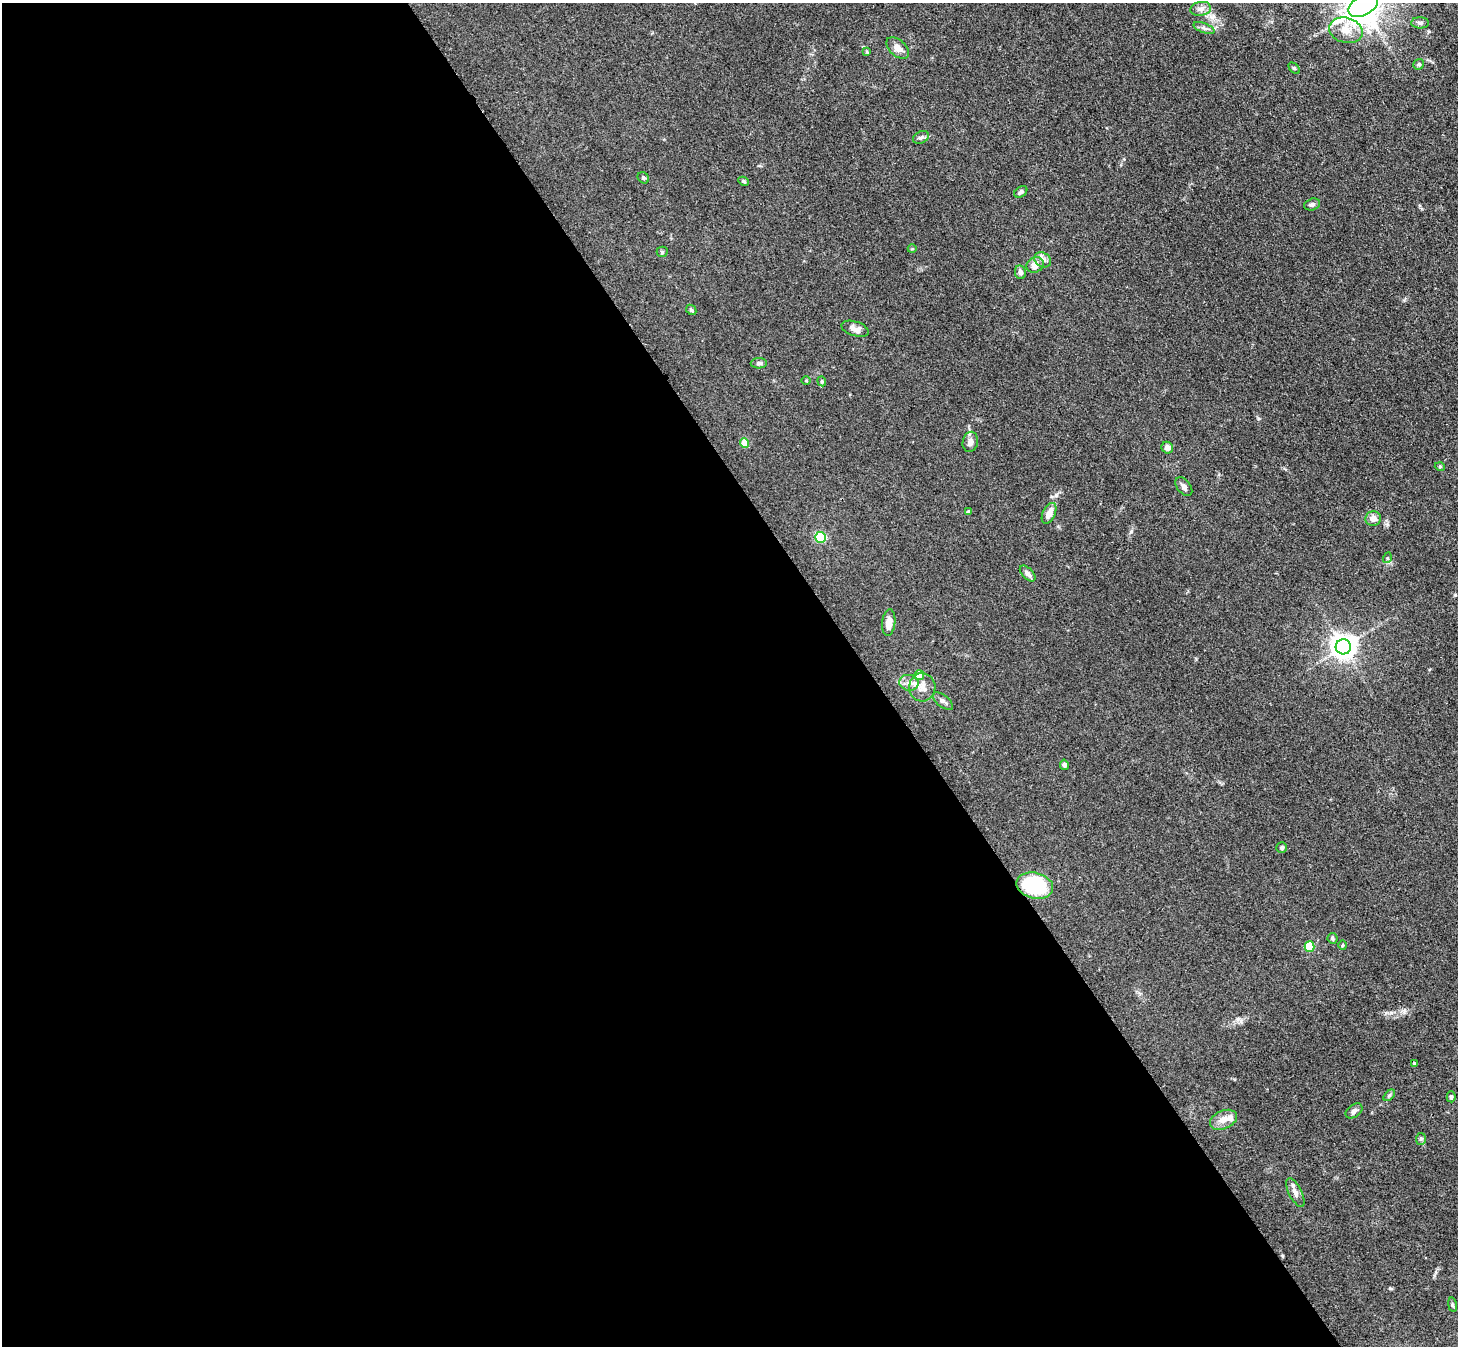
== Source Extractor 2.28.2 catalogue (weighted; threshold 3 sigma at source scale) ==
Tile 9 of 4 x 4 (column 1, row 3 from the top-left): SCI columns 17-1472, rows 1652-2995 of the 5857 x 5850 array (HDU 1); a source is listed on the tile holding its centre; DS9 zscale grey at full resolution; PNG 1460 x 1348 px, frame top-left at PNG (2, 3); each listed source drawn as its Kron ellipse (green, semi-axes under 4 px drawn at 4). Shown black and unused: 60% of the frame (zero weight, under 3 of 4 exposures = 2% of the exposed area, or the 3 px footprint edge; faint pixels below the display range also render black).
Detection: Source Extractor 2.28.2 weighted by HDU 2 'WHT'; one run over the whole footprint, this tile lists its part. Background 0.0589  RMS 0.0058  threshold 0.0261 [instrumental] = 3 sigma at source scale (4.5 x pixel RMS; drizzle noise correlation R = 1.50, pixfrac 1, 0.05/0.05 arcsec/px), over >= 5 px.
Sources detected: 57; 2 inside a brighter listed object's ellipse — not listed separately; the other 55 listed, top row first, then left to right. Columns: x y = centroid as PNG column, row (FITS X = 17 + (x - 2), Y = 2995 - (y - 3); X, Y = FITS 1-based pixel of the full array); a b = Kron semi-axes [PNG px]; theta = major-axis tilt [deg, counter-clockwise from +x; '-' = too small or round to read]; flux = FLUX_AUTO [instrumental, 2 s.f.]
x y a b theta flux
1363 5 16 10 29 1400
1201 9 10 7 10 2.7
1420 23 9 5 -1 1.4
1204 28 11 5 -21 1.8
1346 30 17 12 -14 8
898 48 13 8 -42 4.2
867 52 4 4 - 0.5
1419 64 5 5 - 1
1294 68 6 4 -45 0.71
921 137 8 6 26 1.4
643 178 6 5 - 0.85
743 181 5 4 - 1
1021 192 7 5 34 1.5
1312 204 8 5 15 1.4
912 249 4 3 - 0.44
662 252 5 5 - 0.77
1043 260 9 7 -32 2.3
1035 265 9 7 32 4.3
1020 272 7 5 -79 2
691 310 6 4 -45 0.79
855 329 14 7 -18 3.5
759 363 8 5 1 1.3
806 381 5 3 - 0.49
822 381 5 4 - 0.8
970 442 10 7 78 3.7
744 443 5 4 - 10
1167 448 6 5 - 2.6
1440 467 5 3 - 0.59
1184 487 11 6 -52 2.3
968 512 4 4 - 1.3
1049 513 11 6 65 5.5
1373 519 8 7 - 3.5
821 537 5 5 - 45
1387 558 5 3 - 0.58
1028 574 10 5 -45 2
889 623 13 6 84 5.5
1343 647 7 7 - 530
919 675 5 4 - 9.6
909 683 10 8 -13 2.9
922 687 14 13 - 5
943 701 12 6 -39 2.2
1064 765 5 4 - 1.3
1282 848 5 5 - 0.97
1035 886 18 13 -14 47
1333 938 5 5 - 1
1342 945 5 3 - 0.59
1310 947 5 5 - 21
1414 1063 3 3 - 0.66
1389 1095 7 4 46 0.89
1451 1097 5 4 - 1.1
1354 1111 9 6 37 1.7
1223 1120 14 9 23 5.1
1421 1139 6 5 - 0.93
1295 1192 16 6 -63 3.1
1452 1305 7 3 -81 0.83
Overlapping masked pixels (flux is a lower limit): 2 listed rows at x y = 1363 5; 1035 886
Isophote crosses this tile's border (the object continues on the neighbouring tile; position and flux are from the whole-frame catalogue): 1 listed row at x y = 1363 5
Unlisted compact peaks at least as high as the median listed source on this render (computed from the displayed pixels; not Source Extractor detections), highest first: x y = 1131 532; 1390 1288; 1258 418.